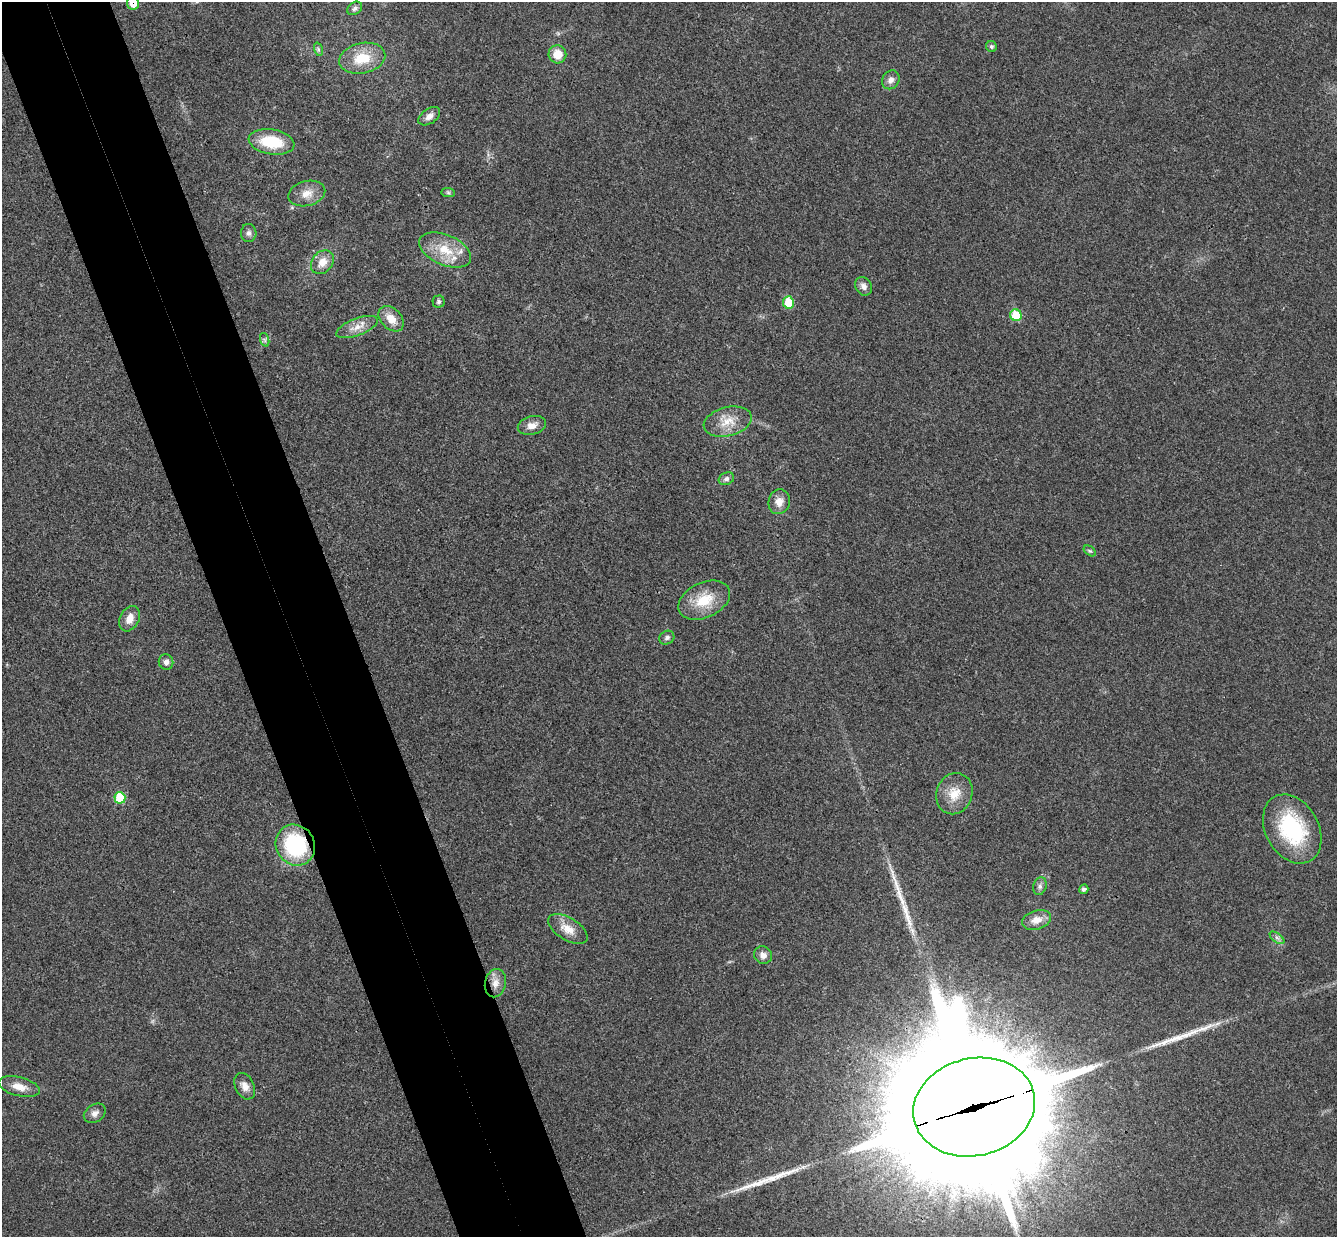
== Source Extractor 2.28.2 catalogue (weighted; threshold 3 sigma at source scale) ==
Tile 11 of 4 x 4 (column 3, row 3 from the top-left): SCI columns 2725-4059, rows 1406-2640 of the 5452 x 5404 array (HDU 1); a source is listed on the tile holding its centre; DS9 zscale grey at full resolution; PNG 1339 x 1239 px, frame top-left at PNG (2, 2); each listed source drawn as its Kron ellipse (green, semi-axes under 4 px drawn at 4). Shown black and unused: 9% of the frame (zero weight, under 3 of 4 exposures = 6% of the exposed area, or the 3 px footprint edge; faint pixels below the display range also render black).
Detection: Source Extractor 2.28.2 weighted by HDU 2 'WHT'; one run over the whole footprint, this tile lists its part. Background 0.0357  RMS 0.0062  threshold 0.0277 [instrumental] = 3 sigma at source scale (4.5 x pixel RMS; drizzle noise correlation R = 1.50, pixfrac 1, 0.05/0.05 arcsec/px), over >= 5 px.
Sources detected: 50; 3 long thin detections or spike segments (spike, bleed or trail) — neither listed nor drawn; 2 inside a brighter listed object's ellipse — not listed separately; the other 45 listed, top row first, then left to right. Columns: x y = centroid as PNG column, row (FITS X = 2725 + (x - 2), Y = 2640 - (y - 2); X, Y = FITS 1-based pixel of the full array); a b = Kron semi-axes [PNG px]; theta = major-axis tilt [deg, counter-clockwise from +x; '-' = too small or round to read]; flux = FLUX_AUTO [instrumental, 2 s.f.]
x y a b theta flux
133 3 6 6 - 8.4
355 8 8 6 35 1.9
991 46 6 5 - 1.4
318 49 7 4 -72 1.2
557 54 9 9 - 9.7
362 58 23 15 12 18
891 80 10 8 59 3.4
429 116 12 7 35 3.9
272 142 23 12 -9 24
448 193 7 4 -1 1.1
307 194 19 12 14 7.5
249 233 9 7 -87 2.2
445 250 27 15 -23 17
322 262 13 10 50 7
863 286 10 8 -55 2.8
439 302 6 6 - 1.4
788 302 6 5 - 16
1016 315 6 5 - 19
391 319 14 10 -45 8
357 327 22 8 21 6.6
265 340 7 4 -71 1.2
728 422 24 14 14 12
532 425 14 9 14 5.2
726 479 8 6 25 2.1
779 502 12 10 75 5.8
1090 551 7 4 -35 0.9
704 600 27 17 25 18
130 619 13 9 62 5.9
667 638 8 6 33 1.7
166 662 7 7 - 2.8
954 794 21 18 69 12
120 798 6 5 - 21
1292 829 37 26 -60 55
295 845 21 19 -55 56
1040 886 9 6 72 2
1084 889 5 4 - 1.8
1036 920 15 9 18 6.3
568 929 22 11 -32 8.7
1277 938 8 4 -37 1.8
763 955 9 8 - 3.7
495 983 14 10 77 5.6
245 1086 14 9 -63 4.8
19 1087 21 9 -14 7.2
974 1107 61 49 13 35000
95 1113 12 8 34 3.2
Overlapping masked pixels (flux is a lower limit): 3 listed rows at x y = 133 3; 295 845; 974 1107
Isophote crosses this tile's border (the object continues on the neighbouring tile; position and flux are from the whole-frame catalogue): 1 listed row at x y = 133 3